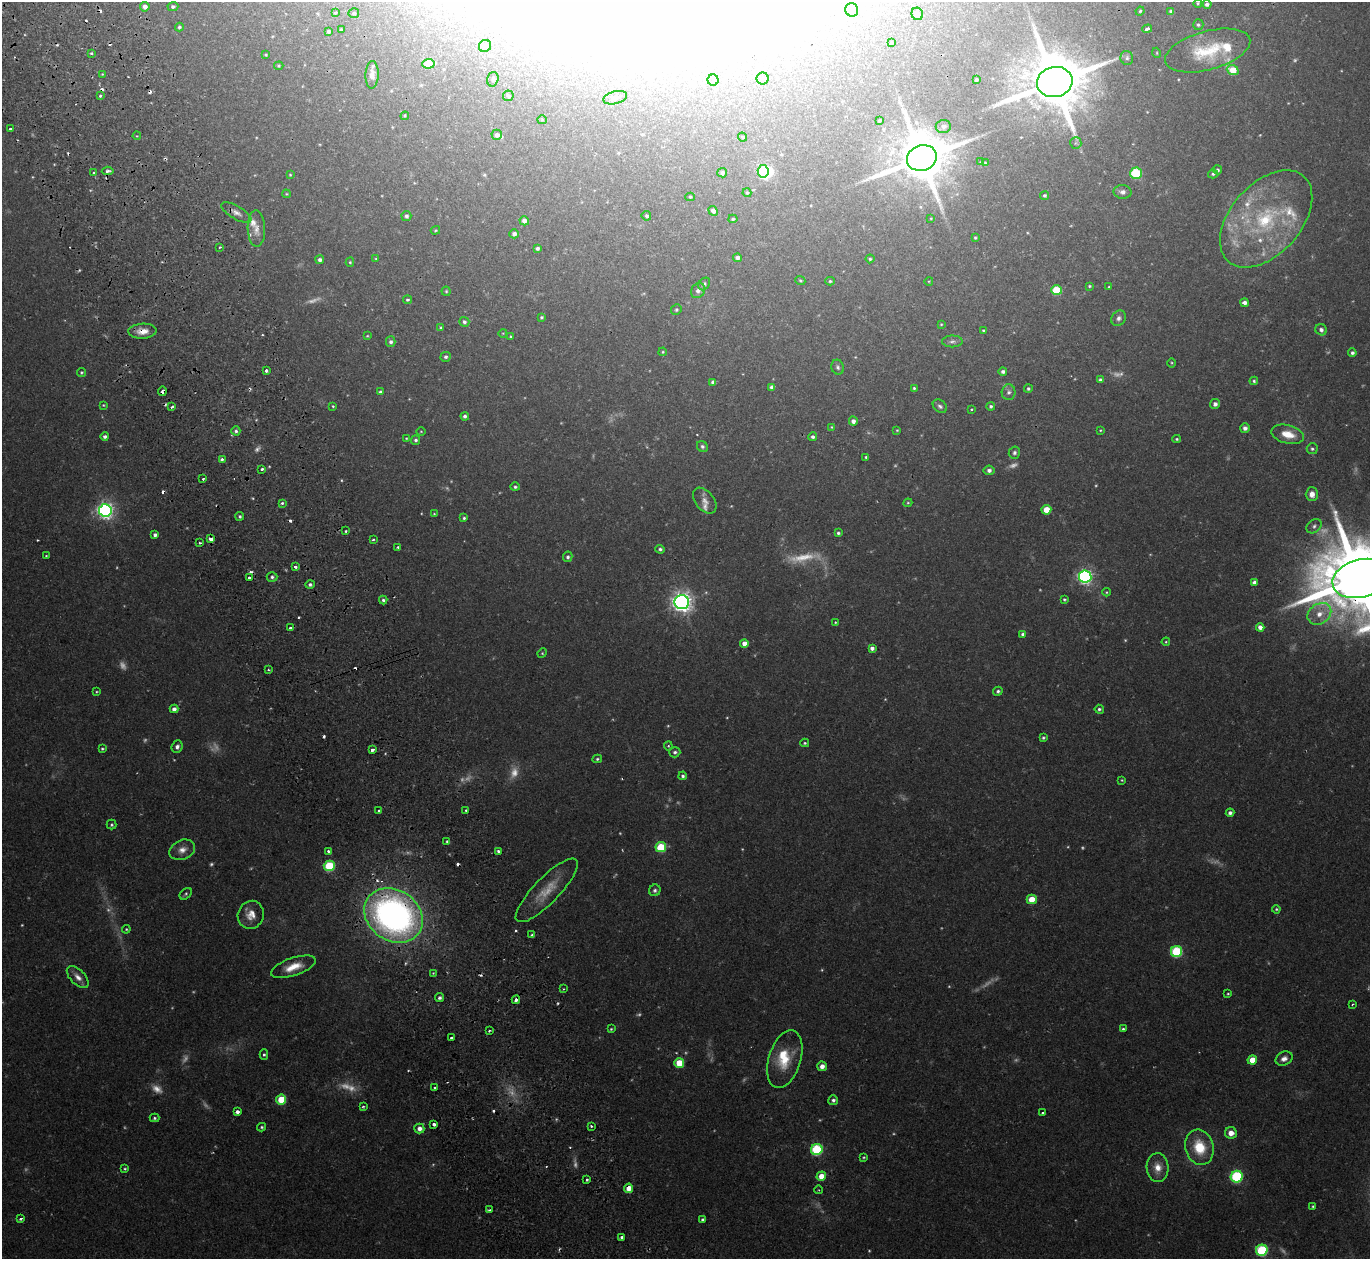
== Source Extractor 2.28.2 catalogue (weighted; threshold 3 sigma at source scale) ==
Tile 11 of 4 x 4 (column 3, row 3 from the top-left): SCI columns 2794-4161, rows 1438-2694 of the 5588 x 5513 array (HDU 1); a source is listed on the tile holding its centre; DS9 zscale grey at full resolution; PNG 1372 x 1261 px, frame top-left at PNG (2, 2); each listed source drawn as its Kron ellipse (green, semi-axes under 4 px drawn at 4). Shown black and unused: <1% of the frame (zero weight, under 2 of 3 exposures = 3% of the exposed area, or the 3 px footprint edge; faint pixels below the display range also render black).
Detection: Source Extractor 2.28.2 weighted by HDU 2 'WHT'; one run over the whole footprint, this tile lists its part. Background 0.0576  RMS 0.005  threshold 0.0227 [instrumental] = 3 sigma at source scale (4.5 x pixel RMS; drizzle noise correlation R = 1.50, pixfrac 1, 0.05/0.05 arcsec/px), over >= 5 px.
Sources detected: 385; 61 too faint to see at this stretch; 15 inside a brighter object's white glare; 27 cosmic-ray / hot-pixel residue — neither listed nor drawn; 10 inside a brighter listed object's ellipse — not listed separately; the other 272 listed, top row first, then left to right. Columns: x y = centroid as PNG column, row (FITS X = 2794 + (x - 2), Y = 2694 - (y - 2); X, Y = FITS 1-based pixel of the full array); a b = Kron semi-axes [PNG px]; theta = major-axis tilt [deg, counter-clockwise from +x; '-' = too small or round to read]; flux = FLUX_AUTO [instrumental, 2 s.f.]
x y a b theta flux
1198 3 4 3 - 0.6
1207 4 4 4 - 1.4
145 7 5 4 - 2.7
173 7 5 4 - 1.2
852 10 7 6 - 1.3
1140 11 4 4 - 0.66
1171 11 4 4 - 1.1
335 13 4 3 - 0.52
354 13 5 5 - 0.89
917 14 6 5 - 3.2
1198 25 5 5 - 0.99
179 27 4 4 - 0.9
1147 29 5 3 - 2.5
341 30 3 3 - 0.62
328 31 4 3 - 0.94
891 43 4 3 - 0.95
485 46 6 6 - 2.9
1208 50 44 19 15 23
91 53 3 3 - 0.75
1157 53 5 3 - 0.43
266 55 4 3 - 0.6
1127 58 7 6 - 1.3
428 64 6 5 - 12
279 66 5 4 - 0.52
1233 70 6 4 -22 13
102 74 3 3 - 0.43
372 75 14 6 89 3.1
763 78 6 6 - 0.96
493 79 7 5 74 1.2
713 80 5 5 - 0.83
976 80 3 3 - 0.86
1055 82 18 15 14 4100
101 96 3 3 - 1.9
508 96 5 5 - 1
615 98 12 6 15 2
405 116 4 4 - 0.53
542 120 5 4 - 0.56
879 121 4 3 - 0.77
943 126 7 6 - 2
10 129 3 3 - 1.3
497 135 5 5 - 1.7
137 136 4 3 - 0.39
743 137 5 3 - 0.54
1076 143 6 5 - 0.9
922 158 15 12 21 3200
981 162 3 3 - 0.44
985 163 4 2 - 0.39
1218 170 4 4 - 1.1
108 171 6 3 6 1.5
763 171 6 5 - 53
94 173 3 3 - 0.7
722 173 5 5 - 1.6
1136 173 6 5 - 33
1213 174 5 4 - 0.94
290 175 4 4 - 0.51
1122 192 9 7 -3 2.2
747 193 4 3 - 0.81
286 194 4 4 - 0.45
1045 195 4 4 - 0.9
690 197 4 4 - 0.69
713 211 5 4 - 2.2
236 212 17 6 -30 2.9
406 216 5 5 - 1.3
646 216 5 4 - 0.95
931 218 3 2 - 0.33
733 219 4 4 - 0.71
1266 219 57 35 48 64
524 221 5 4 - 2.5
256 229 18 8 -88 4.2
435 230 5 3 - 0.5
514 234 5 4 - 1.9
975 238 3 3 - 0.57
220 247 3 2 - 0.81
537 248 4 4 - 1.3
737 258 4 4 - 1.8
376 259 3 3 - 0.55
870 259 4 4 - 0.77
320 260 4 4 - 1.6
350 262 4 4 - 0.63
800 281 5 4 - 0.64
830 281 5 4 - 0.74
929 281 4 3 - 0.4
704 284 7 5 54 1.2
1089 286 3 3 - 0.59
1109 287 3 3 - 0.5
1056 290 5 5 - 24
446 291 4 4 - 0.69
698 291 8 6 55 2.1
407 300 4 3 - 0.76
1244 302 4 4 - 2.1
676 310 5 5 - 0.86
542 317 4 3 - 0.78
1119 318 8 7 - 1.8
464 322 5 4 - 1.2
941 324 4 3 - 0.52
441 328 4 3 - 0.65
983 330 3 3 - 0.55
1321 330 6 5 - 1.9
142 331 14 7 3 5.2
503 333 4 3 - 0.33
367 336 4 4 - 0.52
511 336 4 3 - 0.5
952 341 10 6 0 1.6
391 342 5 5 - 1.4
663 352 4 3 - 0.55
1352 353 4 4 - 1.2
446 357 5 4 - 1.1
1172 363 5 3 - 0.49
838 367 7 6 - 1.3
266 370 3 3 - 1.6
82 372 4 4 - 0.7
1003 372 4 4 - 1.4
1101 380 4 4 - 1.8
1254 381 4 4 - 0.9
713 382 4 4 - 1.8
772 387 4 4 - 2.4
914 388 3 3 - 0.88
1028 389 4 4 - 0.84
162 391 4 3 - 1.8
380 392 4 4 - 0.94
1009 392 8 7 - 1.7
1215 404 5 5 - 1.8
103 405 4 3 - 0.52
333 406 4 3 - 0.56
940 406 8 6 -39 1.3
991 406 4 4 - 1
172 407 3 3 - 4.6
971 409 3 2 - 0.55
465 416 4 4 - 1.4
853 421 4 4 - 2
832 427 4 3 - 0.51
1245 428 5 4 - 1.7
897 430 3 3 - 0.48
1100 430 3 2 - 0.42
236 431 4 4 - 1.2
421 431 5 3 - 0.44
1288 434 16 9 -14 8.1
105 437 4 4 - 1.5
813 437 4 4 - 1.3
406 438 4 4 - 0.45
1177 439 4 3 - 0.71
416 440 5 4 - 1.1
702 447 6 5 - 1.2
1312 449 5 5 - 1.1
1014 453 6 5 - 1.2
866 457 3 3 - 0.7
222 459 3 3 - 1.2
262 469 3 3 - 2.1
989 470 5 4 - 1.8
203 479 3 3 - 0.88
515 487 5 4 - 0.95
1312 494 7 6 - 3.2
705 501 15 9 -52 4.3
282 503 3 3 - 1.2
908 503 4 4 - 0.55
105 510 6 6 - 210
1046 510 5 4 - 9.7
434 514 3 3 - 0.47
240 516 4 4 - 0.98
464 518 4 3 - 0.78
1314 526 8 6 40 1.4
346 531 3 2 - 0.72
838 533 4 3 - 1
155 535 4 4 - 1.8
211 539 4 4 - 4.5
373 539 3 2 - 0.73
200 543 3 2 - 1.4
398 547 3 3 - 1.3
660 549 4 4 - 1.2
46 556 3 3 - 0.44
568 557 5 4 - 1.3
295 567 3 3 - 2.6
1085 576 6 6 - 150
272 577 5 5 - 1.2
249 578 3 3 - 1.2
1360 578 28 19 15 8800
1255 583 4 4 - 2.4
310 584 5 4 - 1.2
1106 592 4 4 - 0.52
1064 599 3 3 - 0.71
383 600 4 4 - 0.98
682 602 7 7 - 340
1319 614 13 10 35 6
835 622 4 3 - 0.51
1260 627 4 4 - 3.2
291 628 4 3 - 5.3
1023 634 4 4 - 1.6
1166 642 4 3 - 0.49
744 643 4 4 - 4.1
872 648 4 4 - 1.7
542 653 5 4 - 0.63
268 670 3 2 - 0.53
998 691 4 4 - 1
97 692 4 2 - 0.44
174 709 4 4 - 2.1
1099 709 4 4 - 1
1043 738 4 4 - 0.79
805 743 4 3 - 0.67
668 746 4 4 - 0.59
177 747 6 5 - 1.8
102 749 4 3 - 0.69
372 750 4 3 - 2.8
675 752 5 5 - 1.2
597 759 5 4 - 0.79
683 776 4 4 - 1.1
1122 780 4 3 - 0.49
466 810 3 3 - 1.1
379 811 3 3 - 1.6
1230 813 4 4 - 1.8
112 825 5 5 - 0.81
447 841 3 3 - 0.67
661 847 5 5 - 24
182 850 13 9 22 4
329 851 3 3 - 1.7
498 851 3 3 - 1.6
329 866 5 5 - 35
547 890 42 12 46 12
655 890 6 5 - 1.2
186 894 7 5 42 0.94
1032 899 5 5 - 10
1276 909 4 4 - 0.7
251 915 14 13 - 6.1
393 915 31 25 -34 240
126 929 4 4 - 0.54
532 935 4 4 - 0.77
1177 951 6 5 - 45
293 967 23 9 19 8.9
433 973 3 3 - 0.42
78 977 14 7 -45 3.6
563 989 3 2 - 0.35
1228 994 4 3 - 0.55
440 998 4 4 - 1.4
516 1000 4 3 - 2.3
1353 1004 4 2 - 0.5
611 1029 3 3 - 0.57
1123 1029 4 3 - 0.94
489 1031 3 2 - 0.57
451 1038 3 3 - 0.94
264 1055 5 4 - 0.84
785 1059 30 16 73 15
1284 1059 9 6 25 2.8
1252 1060 5 4 - 9
679 1063 5 4 - 14
822 1066 5 4 - 3.1
435 1088 3 3 - 1
281 1099 5 5 - 17
833 1100 5 4 - 1.3
363 1107 4 3 - 0.62
237 1112 4 3 - 3
1042 1113 3 2 - 0.77
154 1118 5 4 - 0.8
434 1124 3 3 - 5.2
591 1126 3 3 - 0.67
262 1127 4 3 - 0.79
419 1129 5 5 - 3.2
1231 1133 6 6 - 4.1
1199 1147 18 14 -74 17
817 1149 6 5 - 50
864 1157 3 3 - 0.53
1158 1168 14 11 -88 6
125 1169 4 4 - 0.64
821 1176 5 4 - 6.7
1237 1177 6 5 - 63
587 1180 3 3 - 1.1
629 1188 5 4 - 5.3
819 1190 4 3 - 0.44
1313 1206 4 3 - 0.67
489 1210 3 3 - 0.57
21 1219 3 3 - 1.3
702 1220 4 3 - 0.88
622 1238 3 3 - 1.3
1262 1250 6 5 - 51
Overlapping masked pixels (flux is a lower limit): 7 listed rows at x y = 142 331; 162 391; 1360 578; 291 628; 547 890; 393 915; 629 1188
Isophote crosses this tile's border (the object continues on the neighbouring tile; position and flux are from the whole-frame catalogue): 1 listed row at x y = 1360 578